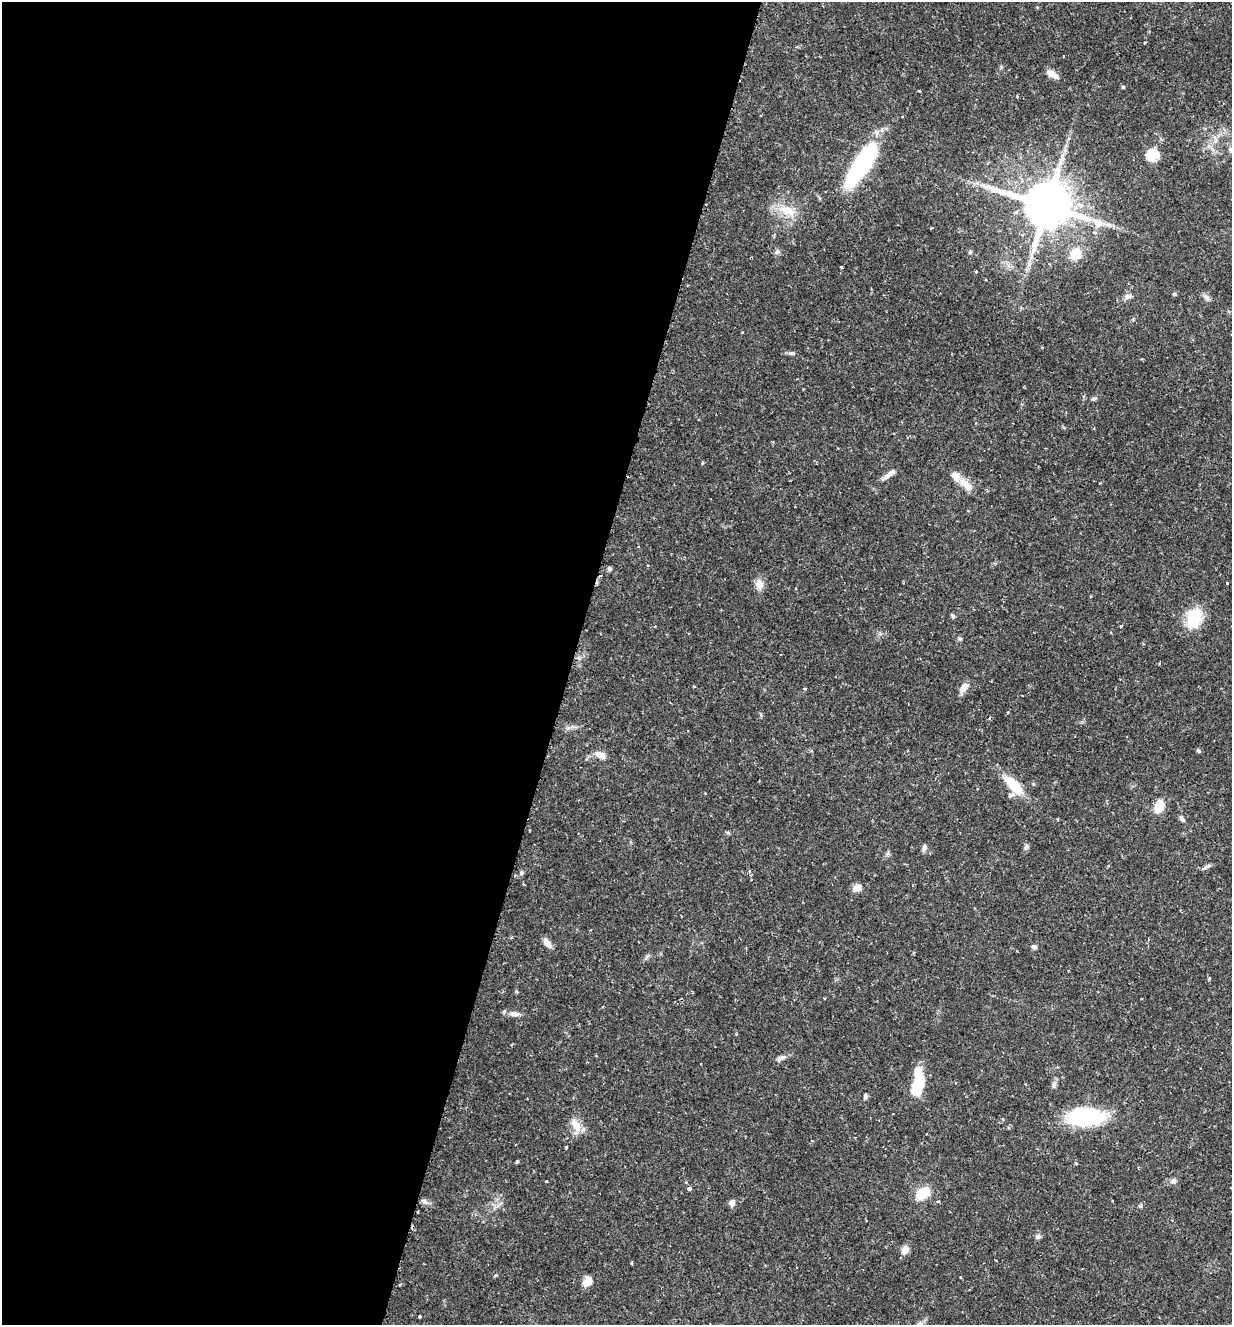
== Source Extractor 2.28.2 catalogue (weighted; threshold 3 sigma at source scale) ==
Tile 5 of 4 x 4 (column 1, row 2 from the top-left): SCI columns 137-1366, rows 2654-3976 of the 5318 x 5303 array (HDU 1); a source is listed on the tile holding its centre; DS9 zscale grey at full resolution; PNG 1234 x 1327 px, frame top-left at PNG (2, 2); no overlay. Shown black and unused: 46% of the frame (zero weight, under 2 of 3 exposures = <1% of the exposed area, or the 3 px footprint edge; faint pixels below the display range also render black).
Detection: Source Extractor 2.28.2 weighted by HDU 2 'WHT'; one run over the whole footprint, this tile lists its part. Background 0.157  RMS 0.0037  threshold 0.0167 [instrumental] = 3 sigma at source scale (4.5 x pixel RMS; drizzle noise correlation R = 1.50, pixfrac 1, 0.05/0.05 arcsec/px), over >= 5 px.
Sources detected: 78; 1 inside a brighter object's white glare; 1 cosmic-ray / hot-pixel residue — not listed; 1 inside a brighter listed object's ellipse — not listed separately; the other 75 listed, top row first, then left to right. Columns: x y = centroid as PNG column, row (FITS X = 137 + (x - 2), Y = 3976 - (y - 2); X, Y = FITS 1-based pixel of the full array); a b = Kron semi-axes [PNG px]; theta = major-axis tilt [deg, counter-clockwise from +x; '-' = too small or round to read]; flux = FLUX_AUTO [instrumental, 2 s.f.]
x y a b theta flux
1145 42 3 3 - 0.39
1063 56 3 2 - 0.34
1052 74 14 7 -32 2.8
1123 87 4 4 - 0.41
919 91 3 3 - 0.59
1230 149 7 4 88 0.73
1152 155 6 6 - 30
861 165 39 12 57 63
1047 205 18 13 -18 1900
787 211 26 12 -21 7
1098 223 21 11 -20 5.6
931 228 3 2 - 0.39
777 252 7 5 46 0.86
970 252 5 5 - 0.5
1075 254 9 9 - 9.1
1029 261 7 4 72 1
841 267 3 3 - 0.36
976 272 4 3 - 0.37
1174 294 5 5 - 0.51
1127 296 9 7 12 1.5
1206 297 11 5 -45 1.1
791 353 8 4 -1 0.81
1093 399 7 5 2 0.67
702 463 4 3 - 0.42
890 474 18 6 37 2.3
966 485 26 9 -45 4.5
609 568 6 5 - 0.64
759 584 12 9 -84 3.3
796 588 3 2 - 0.26
953 616 7 5 -74 0.64
1194 618 23 15 73 14
1121 626 3 3 - 0.45
959 638 6 5 - 0.73
964 687 13 7 60 2.8
1198 750 6 4 -42 0.55
600 755 15 8 -29 2.5
1014 785 29 11 -45 11
1159 806 14 9 72 6.1
1182 818 9 5 -53 0.92
1058 819 4 2 - 0.41
1026 847 9 6 62 0.91
924 848 8 6 65 1.1
1207 867 12 4 27 1
749 871 4 4 - 0.41
857 888 12 8 21 2.3
547 943 15 6 -49 2.2
1034 947 7 5 -23 0.9
647 956 7 5 31 0.79
1209 978 4 4 - 0.41
514 1014 13 7 -6 2.1
781 1058 12 6 30 1.4
919 1083 27 12 72 13
1054 1085 8 6 75 1.1
865 1096 6 4 81 0.91
1085 1117 31 16 0 39
576 1125 18 9 -60 4.4
926 1134 3 2 - 0.29
566 1147 3 3 - 0.36
517 1161 4 3 - 0.49
1076 1163 4 3 - 0.51
547 1181 3 3 - 0.36
1173 1181 7 7 - 1.1
689 1189 4 3 - 1.6
923 1193 16 10 39 8.3
424 1201 10 6 -32 1.4
938 1201 5 3 - 0.34
732 1203 8 6 86 1.5
1140 1206 6 5 - 0.52
418 1212 3 2 - 0.51
1038 1237 7 6 - 1.1
905 1250 9 7 65 3.2
960 1277 4 3 - 0.29
587 1282 8 6 54 5.8
420 1316 3 3 - 0.77
919 1323 8 6 17 1
Isophote crosses this tile's border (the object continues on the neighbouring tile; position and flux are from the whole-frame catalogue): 1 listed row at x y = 919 1323
Unlisted compact peaks at least as high as the median listed source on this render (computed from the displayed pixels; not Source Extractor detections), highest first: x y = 521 873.